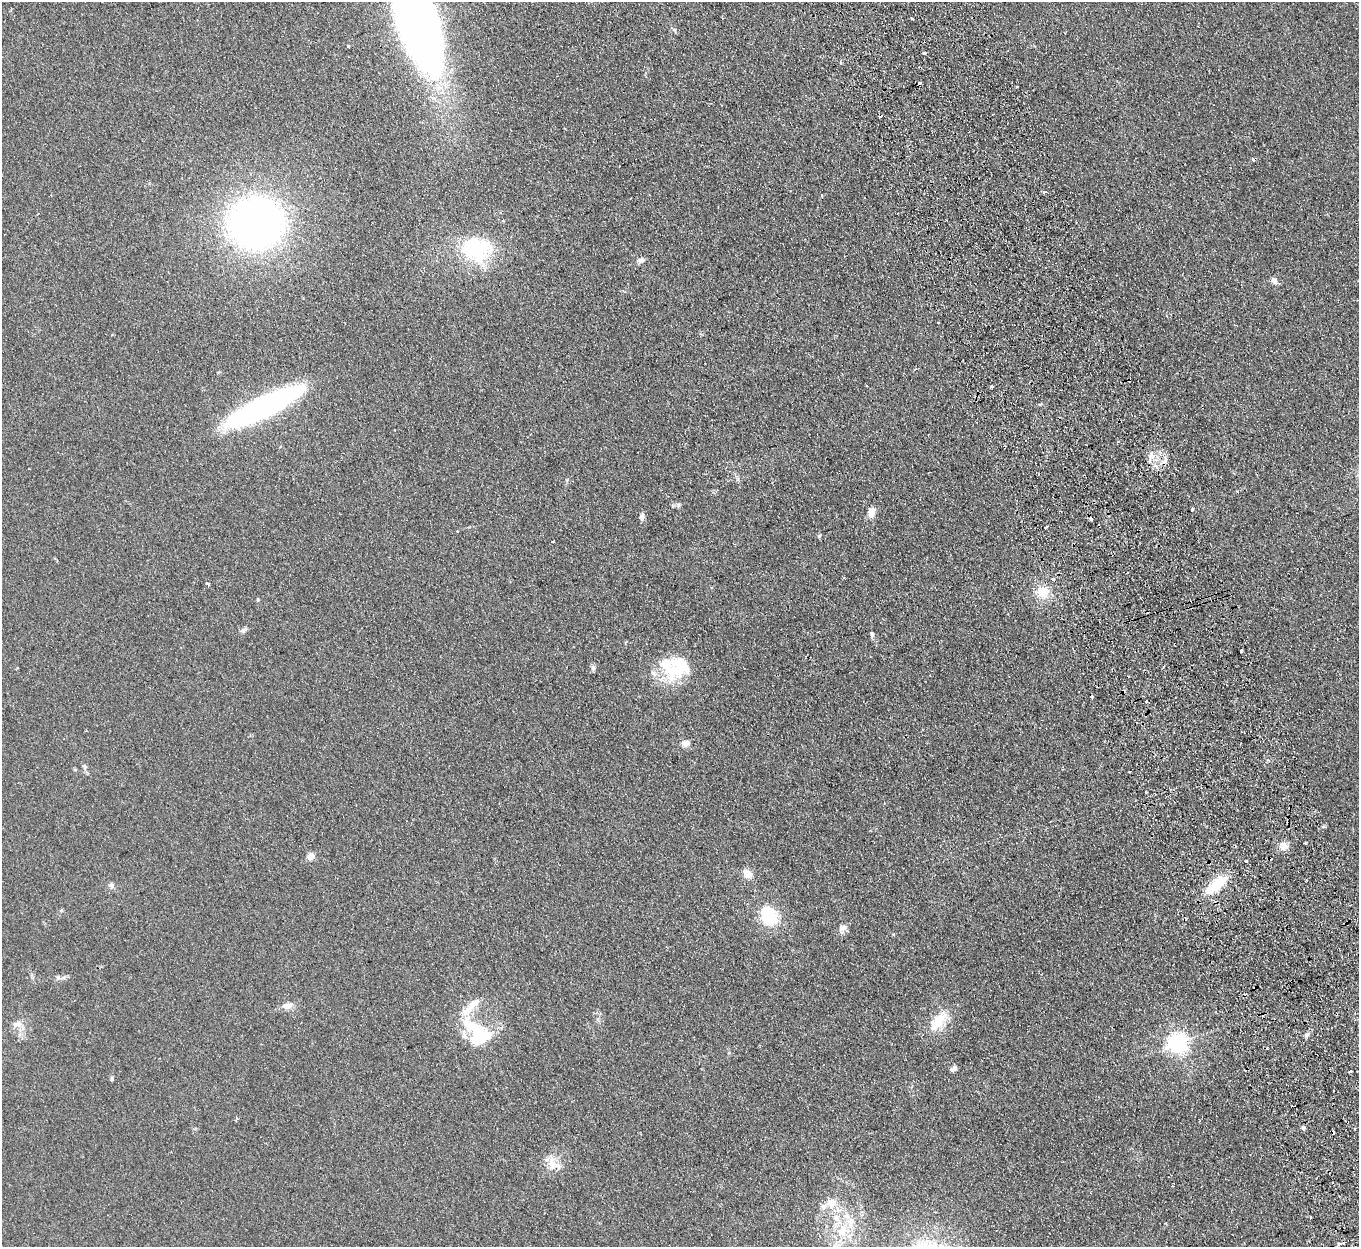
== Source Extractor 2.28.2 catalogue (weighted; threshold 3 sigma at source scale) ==
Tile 6 of 4 x 4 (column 2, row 2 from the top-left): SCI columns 1413-2769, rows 2666-3910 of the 5539 x 5457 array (HDU 1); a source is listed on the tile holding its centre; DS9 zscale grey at full resolution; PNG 1361 x 1249 px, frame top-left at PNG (2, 2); no overlay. Shown black and unused: <1% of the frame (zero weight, under 2 of 3 exposures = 3% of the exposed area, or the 3 px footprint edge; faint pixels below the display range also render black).
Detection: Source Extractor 2.28.2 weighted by HDU 2 'WHT'; one run over the whole footprint, this tile lists its part. Background 0.189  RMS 0.014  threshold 0.0608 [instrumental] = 3 sigma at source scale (4.5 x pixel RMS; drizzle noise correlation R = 1.50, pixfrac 1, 0.05/0.05 arcsec/px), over >= 5 px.
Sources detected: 81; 2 inside a brighter object's white glare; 13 cosmic-ray / hot-pixel residue — not listed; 8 inside a brighter listed object's ellipse — not listed separately; the other 58 listed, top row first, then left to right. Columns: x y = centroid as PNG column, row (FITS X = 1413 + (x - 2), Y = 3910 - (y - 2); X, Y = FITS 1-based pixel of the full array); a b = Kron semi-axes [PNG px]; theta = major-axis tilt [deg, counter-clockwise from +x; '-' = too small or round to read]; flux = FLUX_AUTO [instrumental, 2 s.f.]
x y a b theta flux
912 19 3 2 - 2.3
417 22 88 31 -72 1200
348 46 3 3 - 2.2
924 53 3 3 - 4.1
1017 87 3 2 - 1.8
256 223 43 40 -2 710
476 249 40 30 -12 100
641 260 10 7 8 4.9
1274 280 7 7 - 6.3
938 322 3 2 - 1.5
866 385 3 2 - 1.9
992 386 4 3 - 1.6
265 407 70 15 26 360
1152 455 8 7 - 6.1
1192 509 4 3 - 5.5
871 512 12 8 79 10
642 517 10 6 89 4.4
819 536 5 5 - 1.5
553 542 3 2 - 1.3
1053 579 4 4 - 3.4
208 584 3 3 - 120
1042 592 20 16 -12 23
258 599 4 4 - 1.3
243 630 10 5 25 3.6
872 634 6 6 - 2.4
1241 651 3 3 - 7.5
593 668 8 5 -89 3.3
674 671 29 17 47 45
1146 701 3 3 - 4.5
685 743 11 8 14 7.1
75 770 5 3 - 1.4
1146 792 3 3 - 2.2
1306 843 3 3 - 3.3
1284 846 11 9 -5 11
311 856 8 7 - 9.2
1246 861 3 3 - 2.1
747 874 11 9 -41 12
111 885 8 7 - 3.7
1216 885 27 11 41 45
61 910 6 4 1 1.6
769 916 26 19 -65 53
843 928 11 8 40 6.8
58 977 6 6 - 2.5
288 1006 13 9 5 8.3
938 1022 26 12 52 36
17 1024 16 7 18 8.2
470 1025 39 18 -38 53
1307 1035 8 5 32 3.4
1177 1043 7 7 - 730
954 1069 8 5 42 4
1350 1071 3 3 - 3.8
112 1078 8 4 89 2
1303 1128 5 5 - 3.1
552 1165 15 12 -78 16
831 1203 11 9 11 15
1311 1217 3 2 - 1
842 1230 19 14 84 32
1339 1244 5 4 - 2.2
Overlapping masked pixels (flux is a lower limit): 1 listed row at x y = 417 22
Isophote crosses this tile's border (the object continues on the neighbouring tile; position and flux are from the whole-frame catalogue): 1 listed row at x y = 417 22
Unlisted compact peaks at least as high as the median listed source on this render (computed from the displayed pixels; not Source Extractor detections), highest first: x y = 678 504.